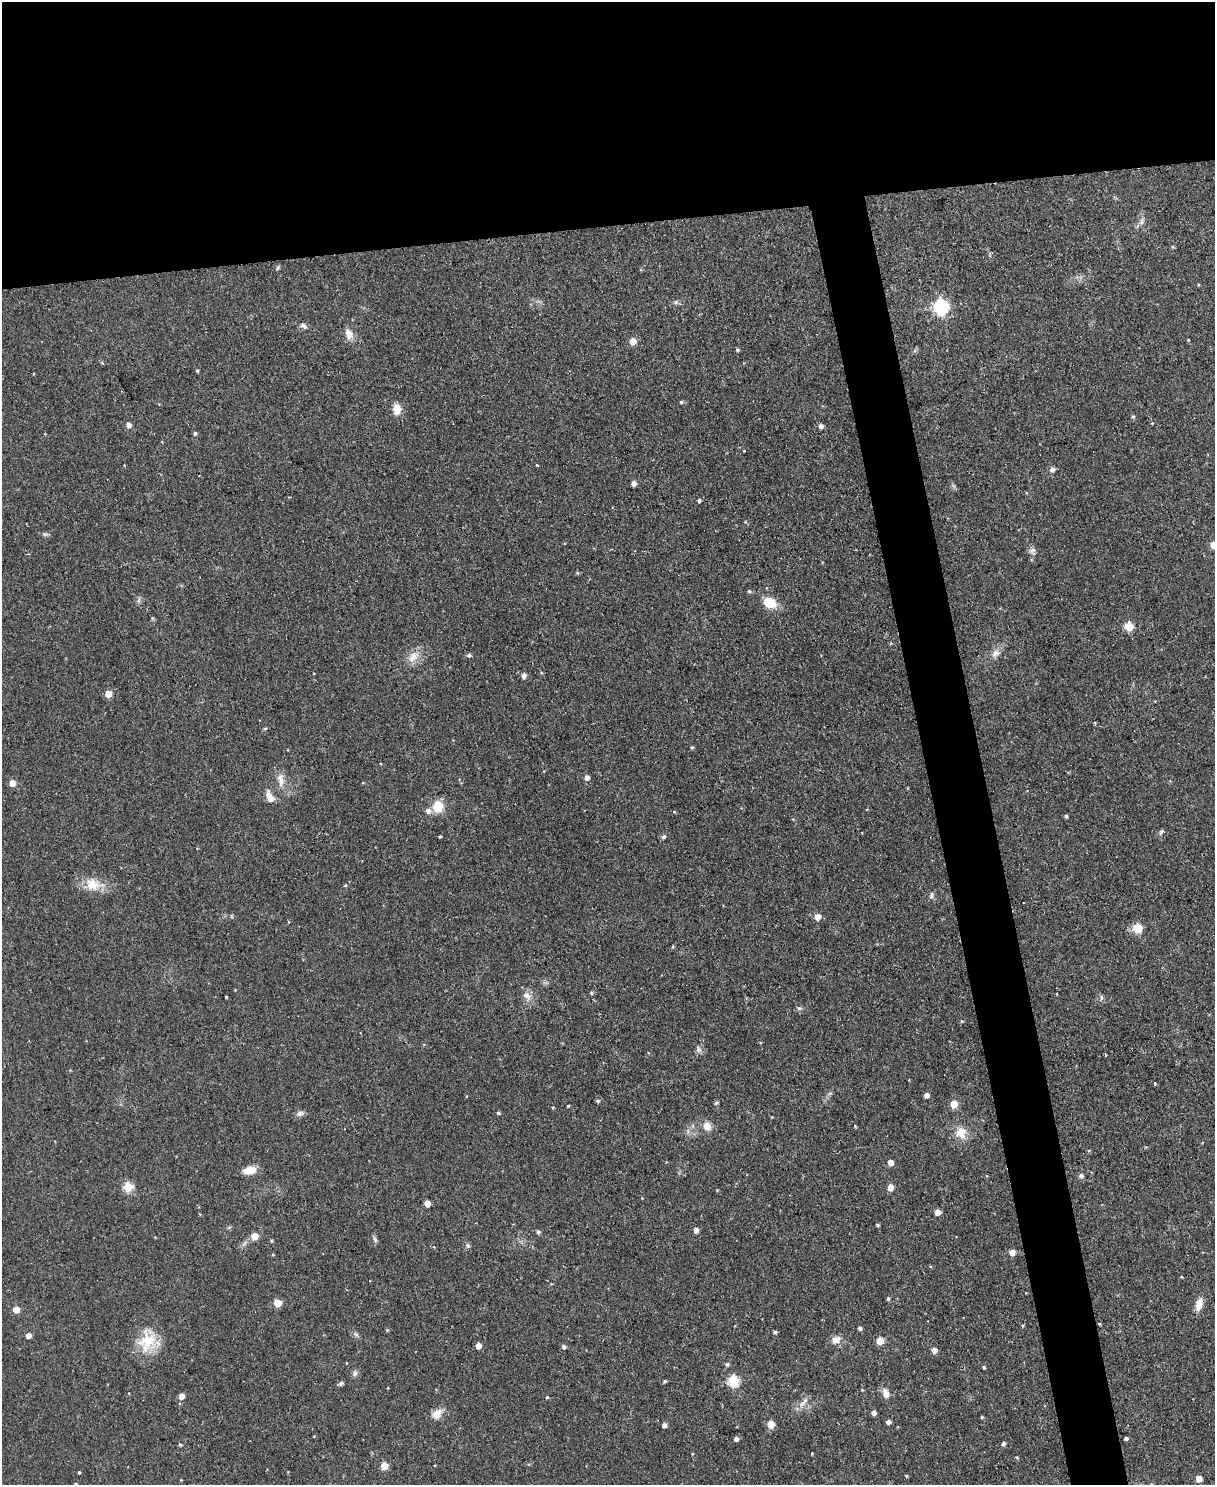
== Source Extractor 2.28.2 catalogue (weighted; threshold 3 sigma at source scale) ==
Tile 2 of 4 x 3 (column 2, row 1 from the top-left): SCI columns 1217-2429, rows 3105-4587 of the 4855 x 4839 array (HDU 1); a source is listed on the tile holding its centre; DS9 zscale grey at full resolution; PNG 1217 x 1487 px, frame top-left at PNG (2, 2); no overlay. Shown black and unused: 19% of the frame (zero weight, under 2 of 3 exposures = <1% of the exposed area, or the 3 px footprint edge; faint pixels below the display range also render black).
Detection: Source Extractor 2.28.2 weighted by HDU 2 'WHT'; one run over the whole footprint, this tile lists its part. Background 0.0935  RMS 0.0096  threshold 0.0434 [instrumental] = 3 sigma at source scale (4.5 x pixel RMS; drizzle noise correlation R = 1.50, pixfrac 1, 0.05/0.05 arcsec/px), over >= 5 px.
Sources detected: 136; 2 cosmic-ray / hot-pixel residue — not listed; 1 inside a brighter listed object's ellipse — not listed separately; the other 133 listed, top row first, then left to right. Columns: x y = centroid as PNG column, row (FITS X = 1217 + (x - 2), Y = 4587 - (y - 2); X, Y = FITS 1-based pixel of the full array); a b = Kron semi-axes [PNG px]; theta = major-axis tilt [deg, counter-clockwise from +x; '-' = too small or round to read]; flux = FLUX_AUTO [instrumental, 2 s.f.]
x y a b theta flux
1142 221 9 5 84 3.2
278 268 6 5 - 1.5
676 302 6 5 - 1.8
941 307 7 6 - 220
303 326 11 6 -33 3.5
349 334 14 10 -72 8.5
1188 340 4 3 - 0.69
633 341 5 5 - 14
737 350 4 4 - 1.6
197 371 5 4 - 1.2
681 402 5 4 - 1.6
397 409 11 8 -87 12
1133 416 5 3 - 1.1
1152 423 3 3 - 0.75
128 425 5 5 - 5.6
821 426 5 5 - 3.8
195 433 4 4 - 2
744 450 3 3 - 1.6
124 465 4 2 - 0.63
537 465 3 3 - 2
1052 469 7 6 - 3.1
633 483 6 5 - 3.4
699 500 4 4 - 2.4
45 534 9 5 -7 2.2
1214 545 5 5 - 16
1032 550 10 8 81 4.1
749 591 5 5 - 1.4
139 600 9 4 77 2.1
769 603 16 12 -22 18
1129 626 5 5 - 39
995 654 13 9 59 6.7
469 655 5 4 - 2.4
413 657 19 11 50 12
524 676 6 5 - 4
108 694 5 5 - 18
1155 701 3 3 - 0.62
1095 723 5 3 - 0.98
265 728 6 4 1 1.2
692 747 5 4 - 1.4
587 777 5 5 - 4.8
281 780 21 9 -82 9.9
12 783 5 4 - 13
270 797 18 9 -65 8.9
438 806 11 10 - 20
674 812 5 3 - 0.94
1066 816 4 3 - 1.7
1161 832 9 5 50 2
440 837 3 2 - 1.3
664 837 6 5 - 1.9
93 884 25 17 -11 20
345 885 5 4 - 1.1
931 895 9 5 73 2.4
817 917 5 5 - 9.9
1138 928 5 5 - 49
673 947 5 4 - 1.1
591 993 5 4 - 1.3
1057 994 4 2 - 0.61
526 995 15 8 -45 7.2
226 997 3 3 - 0.99
1101 998 8 4 -90 1.9
799 1008 7 6 - 2.2
962 1021 5 4 - 1.2
699 1049 10 7 -73 3.4
1105 1055 3 3 - 1.2
926 1095 4 4 - 4.8
598 1101 5 4 - 1.6
716 1103 6 5 - 1.7
954 1104 5 5 - 20
568 1106 3 3 - 1.1
553 1108 3 3 - 1.1
300 1113 12 6 17 3.5
498 1113 5 4 - 1.4
707 1126 11 9 -69 9.1
961 1133 16 14 -65 14
890 1163 5 4 - 8.7
249 1170 13 7 9 15
1081 1176 6 6 - 2.8
128 1187 5 5 - 48
890 1187 5 4 - 11
427 1204 5 4 - 10
938 1212 5 4 - 7.8
878 1225 4 4 - 1.2
696 1230 4 4 - 6.5
538 1232 5 5 - 2
254 1236 5 5 - 18
375 1239 11 4 -63 2.2
468 1246 7 5 -56 2.2
1012 1252 5 5 - 11
888 1299 4 4 - 1.7
277 1303 5 5 - 22
1199 1304 14 7 72 10
16 1309 5 5 - 15
1099 1324 4 3 - 0.91
860 1328 4 4 - 2.6
387 1330 4 4 - 1
775 1332 4 4 - 2.2
356 1334 8 4 -37 2
28 1335 5 5 - 6.5
836 1339 12 10 13 6.9
880 1341 5 5 - 22
147 1342 30 23 72 32
478 1346 5 4 - 8
564 1346 5 4 - 3
934 1350 5 5 - 6.1
727 1364 6 5 - 2.1
984 1367 4 3 - 1.5
355 1373 8 7 - 3.1
665 1381 5 4 - 1.4
733 1381 6 6 - 82
341 1383 6 4 21 2.4
862 1390 3 3 - 0.74
885 1393 13 8 -73 6.7
181 1396 4 4 - 9.6
547 1397 4 4 - 1.1
805 1401 13 6 52 4.7
874 1413 4 4 - 4.2
437 1414 12 9 44 11
982 1417 4 4 - 1.3
888 1422 4 4 - 3.8
664 1425 4 4 - 4.4
771 1425 5 5 - 19
1126 1438 4 3 - 2.1
736 1439 4 4 - 3.8
1003 1443 6 4 65 2
180 1444 5 4 - 1.5
812 1453 3 3 - 0.75
692 1454 5 3 - 0.72
1017 1457 4 3 - 1.2
384 1466 5 5 - 21
79 1472 3 3 - 1.2
906 1476 4 3 - 1.1
1199 1479 5 5 - 11
76 1484 4 3 - 0.79
Isophote crosses this tile's border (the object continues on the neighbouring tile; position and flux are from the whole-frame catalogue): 1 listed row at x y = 1214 545